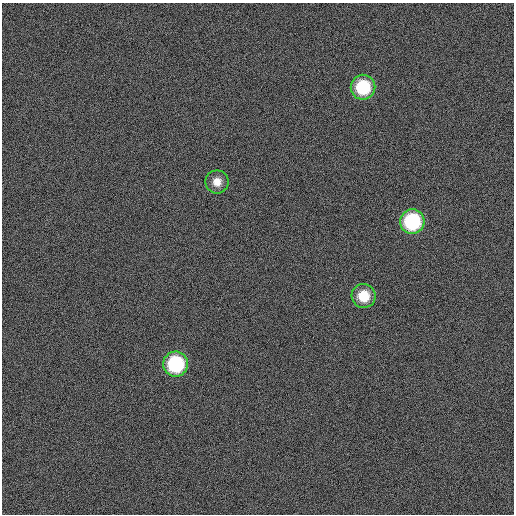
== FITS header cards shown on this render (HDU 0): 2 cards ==
NAXIS1  =                  512
NAXIS2  =                  512

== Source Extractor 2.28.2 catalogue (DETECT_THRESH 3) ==
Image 512 x 512 px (HDU 0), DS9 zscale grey, 1 PNG px = 1 image px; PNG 516 x 516 px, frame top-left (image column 1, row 512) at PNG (2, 3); each listed source drawn as its Kron ellipse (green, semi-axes under 4 px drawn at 4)
Background 5880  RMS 51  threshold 153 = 3 sigma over >= 5 px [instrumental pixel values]
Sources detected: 5; all 5 listed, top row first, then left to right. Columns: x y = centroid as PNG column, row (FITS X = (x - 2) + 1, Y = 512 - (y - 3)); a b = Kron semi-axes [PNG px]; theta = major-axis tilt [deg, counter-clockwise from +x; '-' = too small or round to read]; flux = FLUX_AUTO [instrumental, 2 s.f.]
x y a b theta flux
363 87 12 12 - 180000
217 182 11 11 - 35000
412 221 12 12 - 280000
364 296 12 12 - 83000
176 364 12 12 - 270000